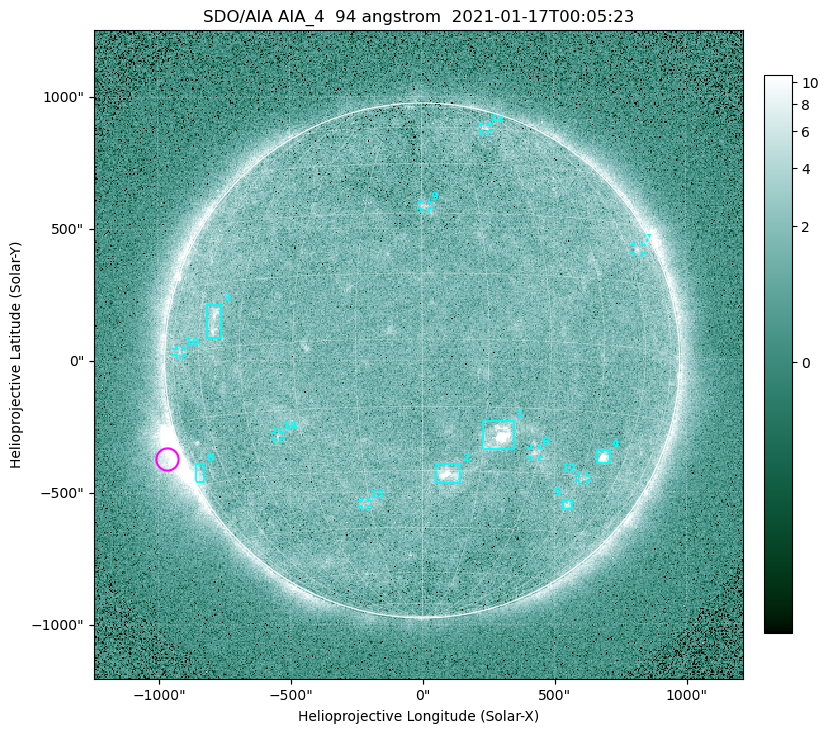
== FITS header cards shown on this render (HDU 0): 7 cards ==
TELESCOP= 'SDO/AIA '
INSTRUME= 'AIA_4   '
WAVELNTH=                   94
WAVEUNIT= 'angstrom'
DATE-OBS= '2021-01-17T00:05:23.12'
CTYPE1  = 'HPLN-TAN'
CTYPE2  = 'HPLT-TAN'

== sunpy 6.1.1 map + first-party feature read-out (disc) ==
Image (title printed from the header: SDO/AIA AIA_4  94 angstrom  2021-01-17T00:05:23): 512 x 512 px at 4.8 arcsec/px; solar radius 976 arcsec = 203 px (full disc in frame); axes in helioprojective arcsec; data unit not stated in the header (colour bar unlabelled)
Orientation: roll -0.138 deg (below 1 deg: not rotated)
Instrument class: DISC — disc imager (sunpy class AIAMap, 94 A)
Bright regions (active regions / flare kernels): reference = the median radial profile (limb darkening/brightening removed); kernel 5 px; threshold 5 sigma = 1.87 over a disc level ~1.65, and >= 1.15x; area >= 9 px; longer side >= 5 px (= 24 arcsec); searched inside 0.97 R_sun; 14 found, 14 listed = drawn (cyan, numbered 1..; 8 of them under ~33 arcsec drawn as corner ticks so the feature stays visible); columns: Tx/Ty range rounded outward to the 10 arcsec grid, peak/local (2 s.f.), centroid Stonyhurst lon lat
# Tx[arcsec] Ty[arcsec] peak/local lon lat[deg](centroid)
1 230..350 -340..-230 12 +19 -22
2 50..150 -470..-390 5.9 +7 -31
3 -820..-760 90..220 4.3 -54 +6
4 660..710 -390..-340 8.4 +51 -25
5 530..570 -570..-530 3.7 +45 -38
6 410..440 -370..-330 2.9 +29 -25
7 800..840 400..440 2.7 +66 +24
8 -860..-820 -460..-390 2.9 -75 -27
9 -10..30 570..600 2.5 +1 +32
10 -930..-900 20..50 2.2 -70 +0
11 230..260 870..890 2.5 +30 +60
12 590..630 -460..-440 2.5 +46 -31
13 -230..-200 -550..-530 2.3 -17 -38
14 -560..-530 -300..-270 2.4 -37 -21
Off-limb structures (1.02-1.3 R_sun): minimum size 50 px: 4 found; the strongest spans PA ~95..130 deg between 1.02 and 1.21 R_sun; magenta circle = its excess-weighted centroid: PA ~110 deg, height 1.06 R_sun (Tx ~-970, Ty ~-370 arcsec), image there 5.1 x the reference